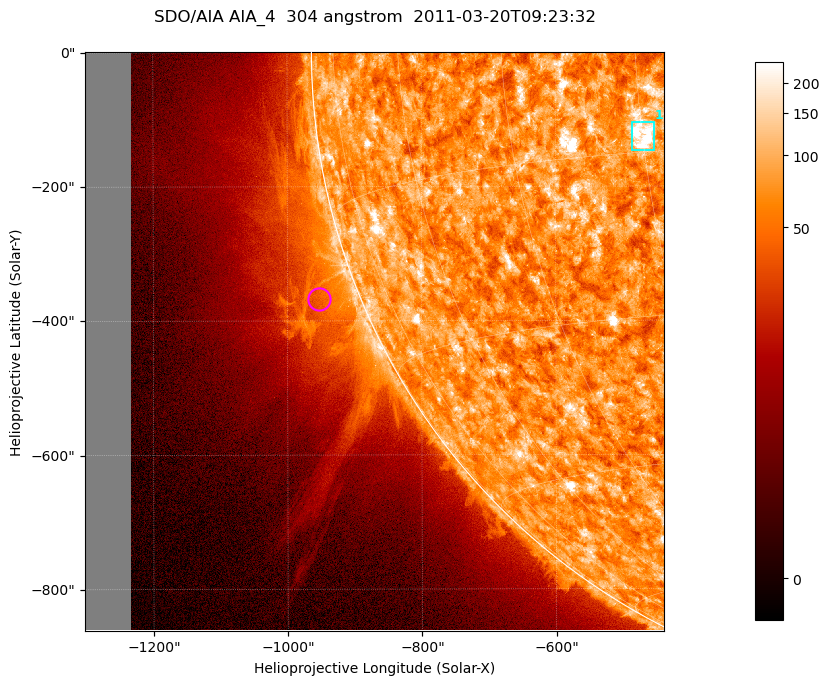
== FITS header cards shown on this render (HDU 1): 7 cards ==
TELESCOP= 'SDO/AIA '           / For AIA: SDO/AIA
INSTRUME= 'AIA_4   '           / For AIA: AIA_ATA1, AIA_ATA2, AIA_ATA3 or AIA_AT
WAVELNTH=                  304 / [angstrom] Wavelength
WAVEUNIT= 'angstrom'           / Wavelength unit: angstrom
DATE-OBS= '2011-03-20T09:23:32.123' / [ISO] Date when observation started; ISO 8
CTYPE1  = 'HPLN-TAN'           / CTYPE1; Typically HPLN
CTYPE2  = 'HPLT-TAN'           / CTYPE2; Typically HPLT

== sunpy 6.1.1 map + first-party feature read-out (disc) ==
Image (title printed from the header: SDO/AIA AIA_4  304 angstrom  2011-03-20T09:23:32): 1438 x 1438 px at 0.6 arcsec/px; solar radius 964 arcsec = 1605 px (partial field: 11% of the solar disc is inside the frame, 43% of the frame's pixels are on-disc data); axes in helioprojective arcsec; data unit not stated in the header (colour bar unlabelled)
Orientation: roll -0.132 deg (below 1 deg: not rotated)
Missing data: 7.9% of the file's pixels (0.0% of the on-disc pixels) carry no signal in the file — blank (NaN) pixels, whole columns, Tx -1302..-1232 arcsec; drawn neutral grey and excluded from every search
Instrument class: DISC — disc imager (sunpy class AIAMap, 304 A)
Bright regions (active regions / flare kernels): reference = the on-disc median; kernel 13 px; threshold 5 sigma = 115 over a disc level ~73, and >= 1.15x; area >= 2067 px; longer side >= 17 px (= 10 arcsec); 1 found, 1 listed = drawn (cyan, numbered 1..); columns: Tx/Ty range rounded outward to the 2 arcsec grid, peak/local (2 s.f.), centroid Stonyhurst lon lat
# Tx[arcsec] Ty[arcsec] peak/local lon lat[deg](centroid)
1 -488..-454 -148..-104 7.4 -30 -14
Off-limb structures (1.02-1.3 R_sun): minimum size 400 px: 6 found; the strongest spans PA ~95..125 deg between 1.02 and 1.19 R_sun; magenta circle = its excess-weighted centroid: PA ~110 deg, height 1.06 R_sun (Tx ~-954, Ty ~-368 arcsec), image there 2.1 x the reference